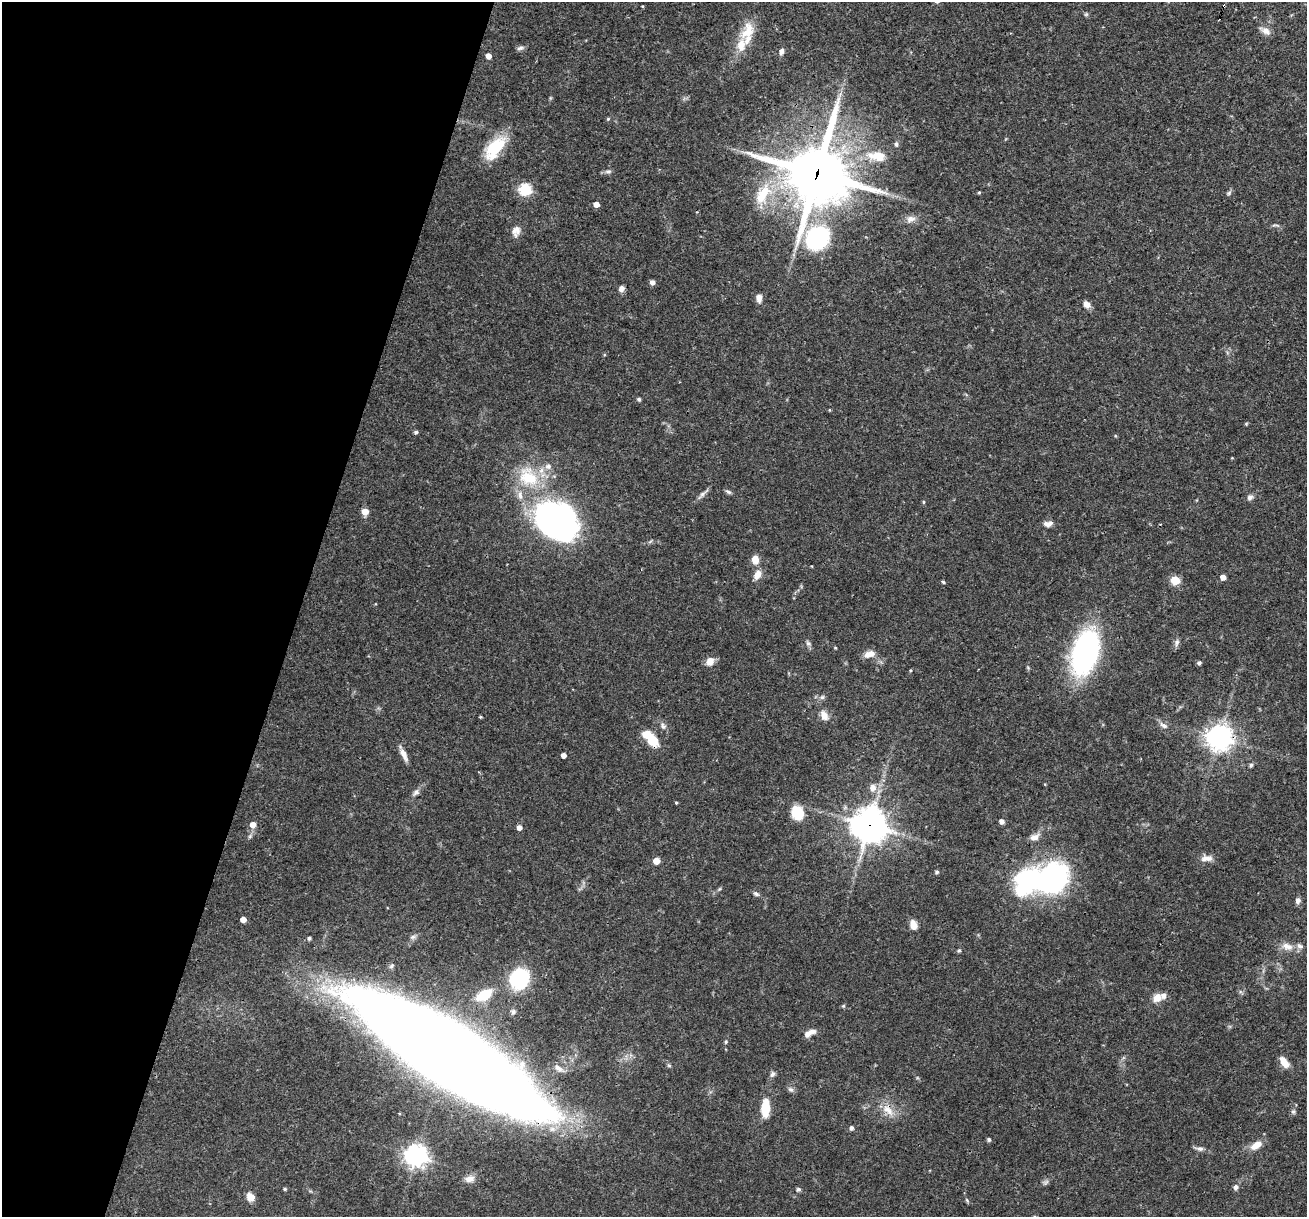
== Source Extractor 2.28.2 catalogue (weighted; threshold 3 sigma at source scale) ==
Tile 9 of 4 x 4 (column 1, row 3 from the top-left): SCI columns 1-1305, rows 1467-2681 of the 5220 x 5237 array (HDU 1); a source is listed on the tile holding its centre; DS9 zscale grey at full resolution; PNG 1309 x 1219 px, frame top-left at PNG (2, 2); no overlay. Shown black and unused: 23% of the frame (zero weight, under 3 of 4 exposures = <1% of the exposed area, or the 3 px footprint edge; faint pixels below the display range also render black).
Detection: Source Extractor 2.28.2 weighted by HDU 2 'WHT'; one run over the whole footprint, this tile lists its part. Background 0.0569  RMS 0.0032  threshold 0.0144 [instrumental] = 3 sigma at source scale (4.5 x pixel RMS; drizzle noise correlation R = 1.50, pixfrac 1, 0.05/0.05 arcsec/px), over >= 5 px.
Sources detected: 122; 3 inside a brighter object's white glare — not listed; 6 inside a brighter listed object's ellipse — not listed separately; the other 113 listed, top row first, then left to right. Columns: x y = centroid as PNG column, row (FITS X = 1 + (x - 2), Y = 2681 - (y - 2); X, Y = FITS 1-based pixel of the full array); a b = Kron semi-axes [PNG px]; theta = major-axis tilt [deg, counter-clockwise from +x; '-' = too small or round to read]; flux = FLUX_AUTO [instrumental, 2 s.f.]
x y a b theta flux
642 6 4 3 - 0.27
1224 6 4 3 - 0.52
1086 14 5 5 - 0.47
748 31 26 16 65 7.3
1265 31 16 7 -26 2.1
520 48 10 5 16 0.9
781 51 8 5 76 1.2
488 56 5 4 - 2.3
608 119 5 4 - 0.38
896 144 7 5 -81 0.65
495 148 31 15 51 12
877 156 26 13 -9 6.9
608 171 9 6 7 0.91
817 173 24 23 - 1600
525 189 6 6 - 33
979 193 4 3 - 0.33
1229 193 6 5 - 0.6
761 196 31 15 69 10
596 204 4 4 - 2.4
911 219 13 9 9 2.1
1276 225 13 2 -10 0.62
516 231 14 10 70 2.2
817 238 22 18 49 39
652 282 5 5 - 1.5
621 288 7 6 - 1.4
759 298 11 7 -87 1.6
1087 304 8 7 - 1.8
639 399 5 4 - 0.56
829 410 4 3 - 0.25
1246 424 5 4 - 0.33
416 432 5 4 - 0.63
528 477 31 25 -45 17
728 492 9 5 -31 0.7
702 494 21 4 44 1.3
1250 497 8 7 - 1.1
924 502 5 3 - 0.33
365 512 5 5 - 3.6
555 519 38 31 -30 130
1048 524 12 7 9 1.7
755 559 8 6 -83 3.9
757 575 10 7 64 3.1
1223 577 4 4 - 2.4
1175 580 5 5 - 13
943 582 5 3 - 0.41
1177 642 10 6 72 1.1
808 643 8 6 -32 0.83
835 648 4 3 - 0.29
1085 653 35 19 72 80
869 654 14 8 15 2.6
710 661 10 8 63 2.7
1199 663 4 4 - 0.81
910 670 4 3 - 0.32
822 697 7 5 43 0.73
824 715 12 8 -61 2.7
480 717 4 3 - 0.37
1163 725 12 6 -32 1.4
663 726 11 7 -62 1.2
1219 737 9 9 - 260
652 739 15 10 -61 8.4
404 755 17 6 -65 2.2
563 755 4 4 - 1.8
1251 765 5 5 - 0.52
873 788 10 8 86 2.4
416 792 11 6 50 1.2
676 803 3 3 - 0.34
797 813 12 10 -72 10
1002 821 5 4 - 1.6
253 825 6 6 - 2.6
869 825 12 11 - 570
519 828 5 5 - 1.9
1035 837 13 8 21 2.1
1206 858 17 8 4 2.3
656 861 5 5 - 3.9
937 872 4 4 - 0.68
1053 878 75 25 5 93
1026 881 5 5 - 120
719 889 6 4 70 0.4
756 894 8 5 -31 0.86
1298 901 6 6 - 1.1
243 920 5 4 - 2.3
913 925 11 8 -79 2.5
413 937 7 6 - 0.85
309 938 4 4 - 0.7
1287 946 16 9 -20 3
959 951 5 4 - 0.43
519 978 22 19 59 20
484 995 14 8 30 9.8
1157 998 13 10 46 2.8
843 1006 5 4 - 0.42
513 1012 8 6 85 0.79
810 1033 16 7 28 2.3
726 1042 6 4 70 0.43
448 1055 156 38 -32 1300
1284 1062 12 7 -57 4
669 1065 6 4 -1 0.45
558 1068 13 7 -36 1.8
772 1074 9 6 59 0.91
791 1089 9 6 -37 0.89
765 1108 19 8 86 8.2
888 1110 21 11 -44 4.4
1293 1112 7 6 - 0.72
851 1128 5 4 - 1.1
989 1140 4 4 - 0.7
1256 1145 14 8 32 3.6
1199 1149 12 5 -7 1.2
416 1156 8 7 - 230
469 1179 14 9 8 2.2
1046 1182 10 5 27 0.81
1236 1187 7 6 - 1.1
285 1189 5 4 - 0.47
798 1189 5 5 - 0.65
250 1197 11 9 -60 2.5
967 1200 7 3 -54 0.43
Overlapping masked pixels (flux is a lower limit): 7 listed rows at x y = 1224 6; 817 173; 1219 737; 652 739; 869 825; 448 1055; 888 1110